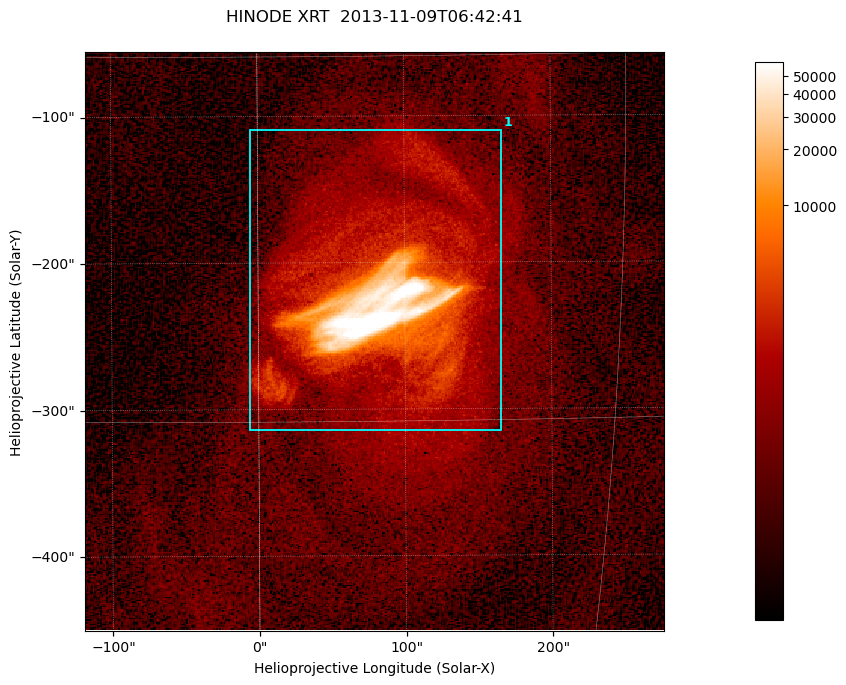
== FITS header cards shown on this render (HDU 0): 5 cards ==
TELESCOP= 'HINODE  '           /
INSTRUME= 'XRT     '           /
DATE_OBS= '2013-11-09T06:42:41.991' /
CTYPE1  = 'Solar-X '           /
CTYPE2  = 'Solar-Y '           /

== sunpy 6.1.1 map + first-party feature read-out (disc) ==
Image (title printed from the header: HINODE XRT  2013-11-09T06:42:41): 384 x 384 px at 1.03 arcsec/px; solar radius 968 arcsec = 941 px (partial field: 5.3% of the solar disc is inside the frame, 100% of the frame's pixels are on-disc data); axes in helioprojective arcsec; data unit not stated in the header (colour bar unlabelled)
Orientation: roll -0.318 deg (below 1 deg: not rotated)
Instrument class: DISC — disc imager (sunpy class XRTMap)
Bright regions (active regions / flare kernels): reference = the on-disc median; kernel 3 px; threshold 5 sigma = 1085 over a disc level ~246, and >= 1.15x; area >= 147 px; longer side >= 5 px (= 5.1 arcsec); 1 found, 1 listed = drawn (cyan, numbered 1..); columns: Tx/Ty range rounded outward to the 5 arcsec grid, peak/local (2 s.f.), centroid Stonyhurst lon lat
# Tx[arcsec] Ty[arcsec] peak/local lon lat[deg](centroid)
1 -10..170 -315..-105 371 +5 -10